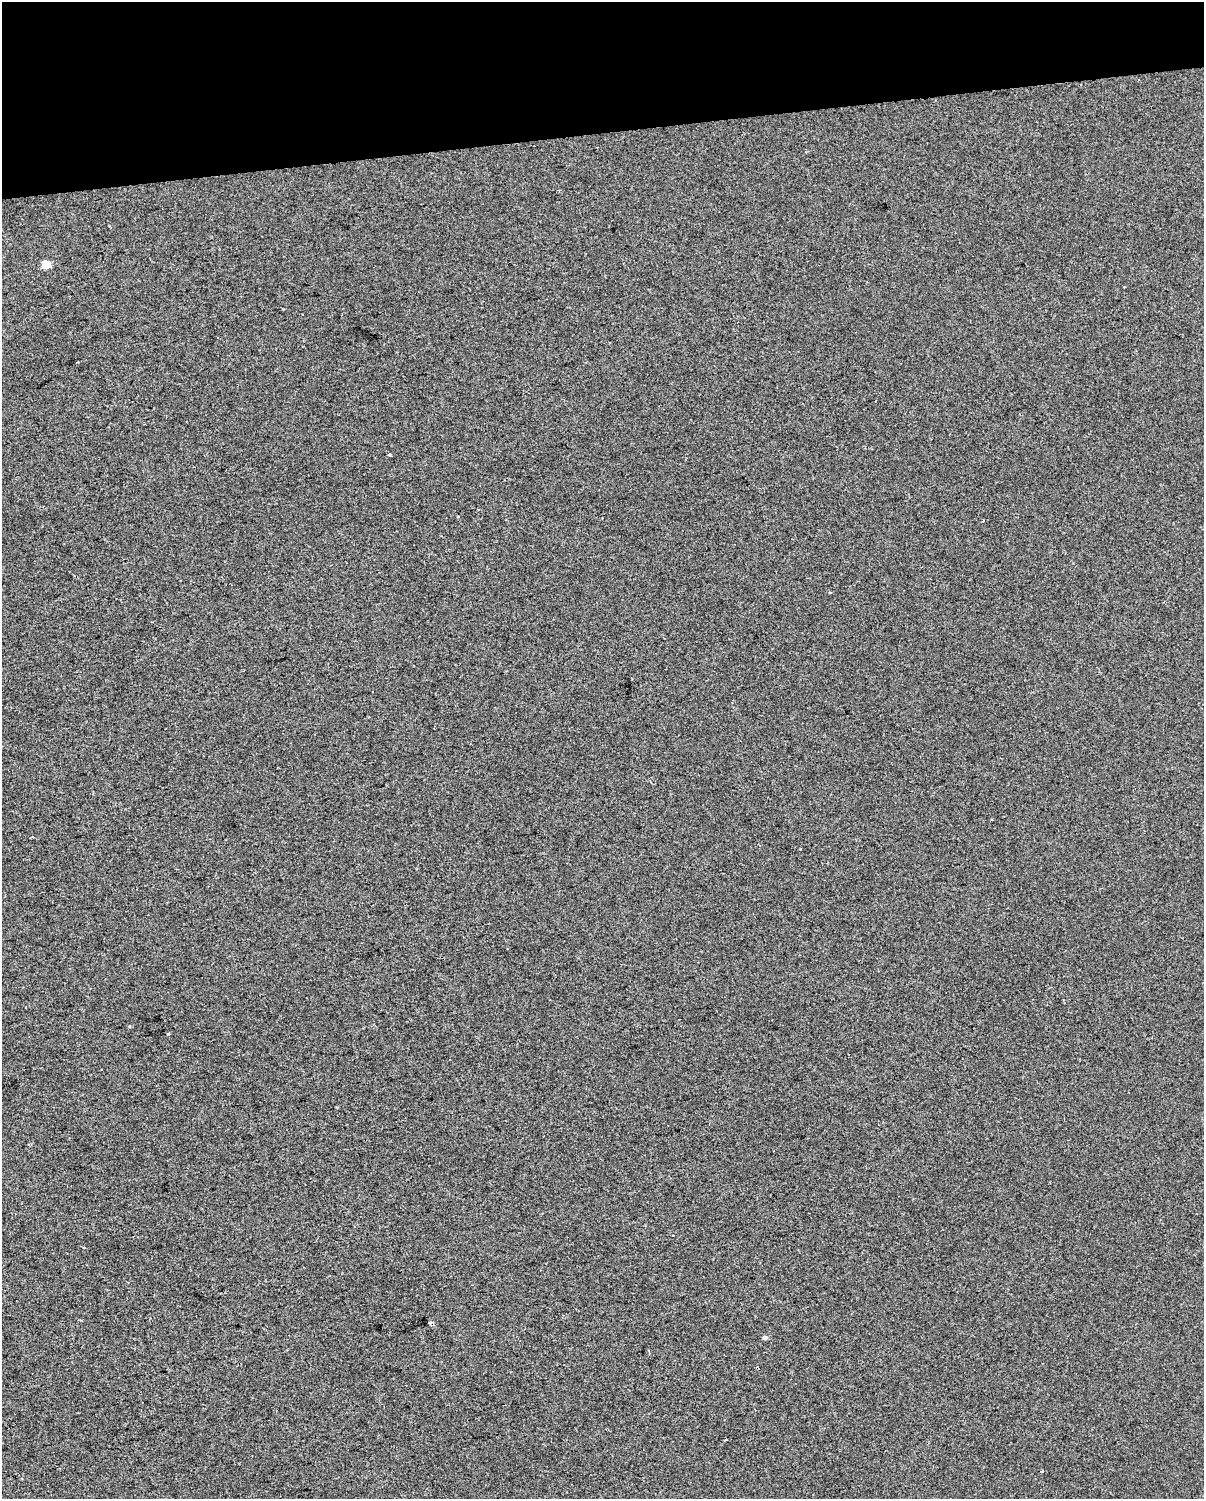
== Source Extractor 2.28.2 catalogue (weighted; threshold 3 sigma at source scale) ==
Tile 3 of 4 x 3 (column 3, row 1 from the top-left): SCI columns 2407-3608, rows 3061-4557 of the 4811 x 4580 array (HDU 1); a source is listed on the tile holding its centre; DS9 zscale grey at full resolution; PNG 1206 x 1501 px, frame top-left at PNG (2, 2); no overlay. Shown black and unused: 9% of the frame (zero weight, under 2 of 3 exposures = <1% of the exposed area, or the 3 px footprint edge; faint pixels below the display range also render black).
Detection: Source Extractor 2.28.2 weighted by HDU 2 'WHT'; one run over the whole footprint, this tile lists its part. Background -4.88e-06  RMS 0.0056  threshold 0.0252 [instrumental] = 3 sigma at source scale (4.5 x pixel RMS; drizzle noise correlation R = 1.50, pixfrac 1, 0.0396/0.0396 arcsec/px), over >= 5 px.
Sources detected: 9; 3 cosmic-ray / hot-pixel residue — not listed; the other 6 listed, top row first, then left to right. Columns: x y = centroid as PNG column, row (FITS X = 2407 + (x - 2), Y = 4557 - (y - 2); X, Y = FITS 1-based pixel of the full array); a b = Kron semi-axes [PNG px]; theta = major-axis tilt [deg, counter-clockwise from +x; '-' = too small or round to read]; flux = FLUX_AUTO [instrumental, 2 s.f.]
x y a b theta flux
46 264 5 5 - 16
390 454 3 3 - 1.5
830 592 3 3 - 0.5
32 837 3 2 - 0.69
765 1338 5 5 - 1.4
1042 1471 4 3 - 1.1